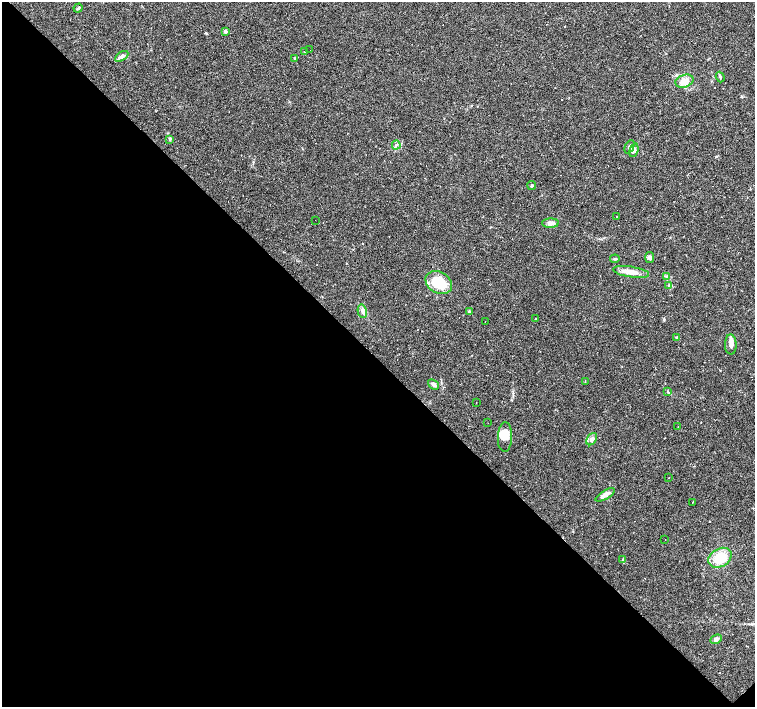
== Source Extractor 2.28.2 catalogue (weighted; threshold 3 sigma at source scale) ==
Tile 14 of 4 x 4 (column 2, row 4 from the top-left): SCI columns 1506-3010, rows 152-1561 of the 6021 x 6006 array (HDU 1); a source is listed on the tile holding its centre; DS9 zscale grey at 2 x 2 block average (1 PNG px = mean of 2 x 2 image px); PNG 757 x 709 px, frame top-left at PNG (2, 2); each listed source drawn as its Kron ellipse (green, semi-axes under 4 px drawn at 4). Shown black and unused: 49% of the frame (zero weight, under 2 of 3 exposures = <1% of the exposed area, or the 3 px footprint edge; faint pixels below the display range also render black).
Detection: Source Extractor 2.28.2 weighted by HDU 2 'WHT'; one run over the whole footprint, this tile lists its part. Background 0.0408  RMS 0.0037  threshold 0.0165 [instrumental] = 3 sigma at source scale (4.5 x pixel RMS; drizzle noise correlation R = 1.50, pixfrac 1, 0.0396/0.0396 arcsec/px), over >= 5 px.
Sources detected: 74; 1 inside a brighter object's white glare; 28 cosmic-ray / hot-pixel residue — neither listed nor drawn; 2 inside a brighter listed object's ellipse — not listed separately; the other 43 listed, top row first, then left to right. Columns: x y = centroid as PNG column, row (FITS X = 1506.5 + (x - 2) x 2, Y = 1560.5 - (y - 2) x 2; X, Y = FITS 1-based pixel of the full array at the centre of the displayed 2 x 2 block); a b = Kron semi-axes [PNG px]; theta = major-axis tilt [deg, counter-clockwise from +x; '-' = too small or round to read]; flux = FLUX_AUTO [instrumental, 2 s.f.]
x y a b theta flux
78 8 5 3 - 1.4
225 31 2 2 - 4.3
310 50 2 2 - 0.27
304 52 2 2 - 0.29
122 56 7 4 32 3.6
295 58 4 3 - 0.96
720 77 5 3 - 1.3
684 81 9 6 17 8.3
170 139 4 3 - 0.79
396 145 4 3 - 1.6
629 147 7 4 65 2.4
634 150 7 3 74 2.2
532 186 4 3 - 0.91
616 216 2 2 - 0.47
315 220 2 2 - 0.73
550 223 8 4 2 4.2
649 258 5 4 - 2.3
615 259 5 2 - 0.94
631 272 18 5 -8 8.5
667 277 4 3 - 1.1
439 283 14 10 -28 31
669 285 3 3 - 0.82
362 311 7 4 -76 2.8
469 311 4 3 - 0.98
536 319 2 2 - 0.78
485 321 2 2 - 1
677 338 4 3 - 0.74
731 345 10 6 -89 4
585 381 2 2 - 0.91
433 385 6 4 -40 3
667 391 3 2 - 0.58
476 403 2 2 - 0.4
488 423 2 2 - 0.34
678 427 2 2 - 0.71
505 437 15 7 87 8.4
592 439 7 4 54 3.9
669 478 2 2 - 0.7
605 495 11 3 32 6.4
692 502 2 2 - 0.36
665 539 2 2 - 0.29
720 558 12 9 29 20
623 559 3 3 - 0.78
716 639 6 4 26 2.1
Diffuse or blended objects may show on this block-average render without a row.